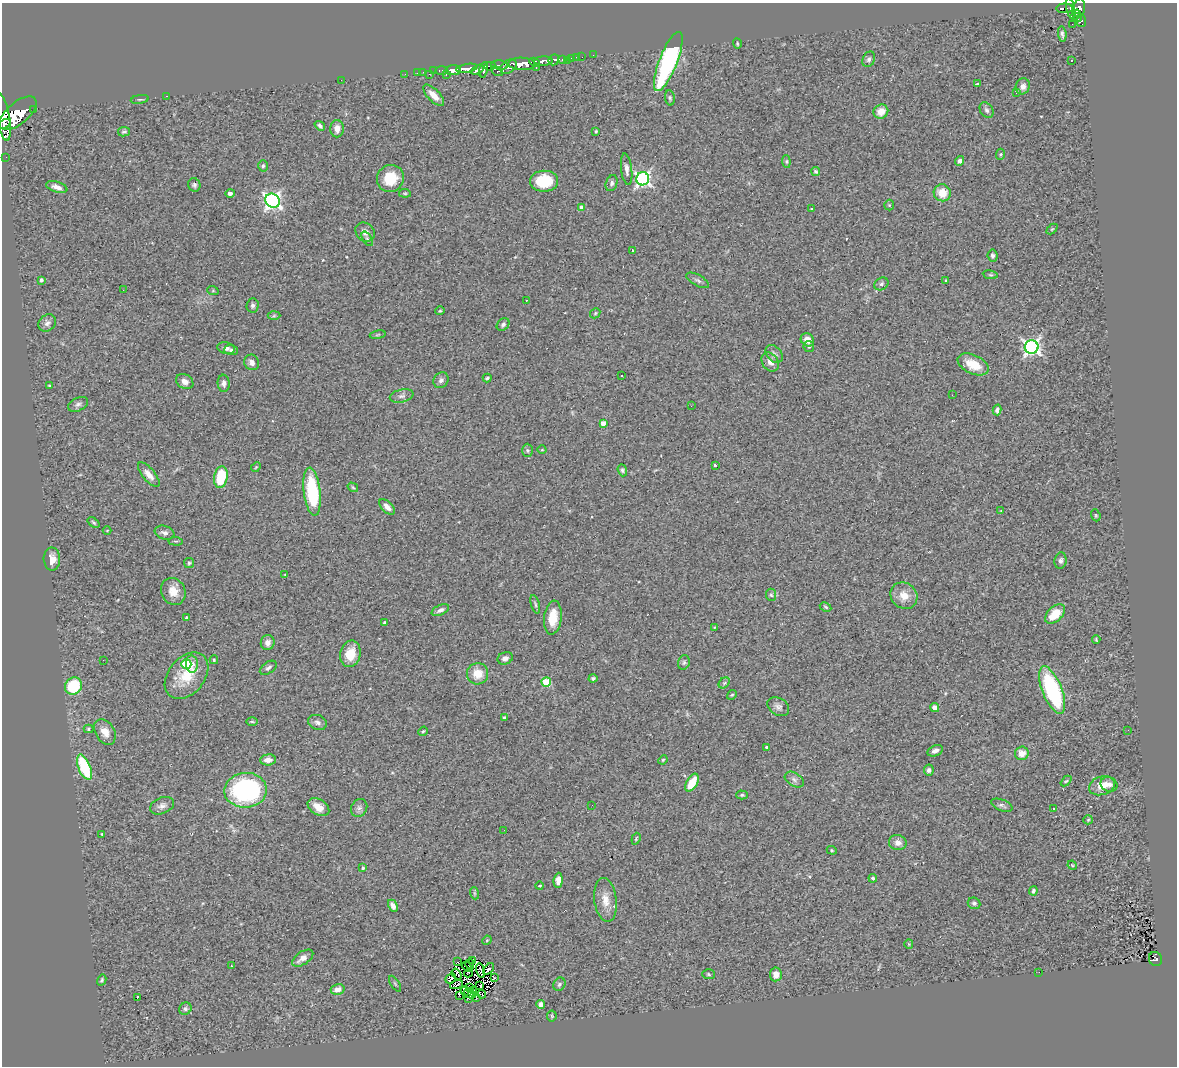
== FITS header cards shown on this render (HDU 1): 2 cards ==
NAXIS1  =                 1175
NAXIS2  =                 1064

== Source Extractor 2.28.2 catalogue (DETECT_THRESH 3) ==
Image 1175 x 1064 px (HDU 1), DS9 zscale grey, 1 PNG px = 1 image px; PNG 1179 x 1068 px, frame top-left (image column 1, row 1064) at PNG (2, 3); each listed source drawn as its Kron ellipse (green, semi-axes under 4 px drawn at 4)
Background 1.04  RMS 0.1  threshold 0.31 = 3 sigma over >= 5 px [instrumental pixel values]
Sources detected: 254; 7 with non-positive FLUX_AUTO (blend fragments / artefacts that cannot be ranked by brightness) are neither listed nor drawn; the other 247 listed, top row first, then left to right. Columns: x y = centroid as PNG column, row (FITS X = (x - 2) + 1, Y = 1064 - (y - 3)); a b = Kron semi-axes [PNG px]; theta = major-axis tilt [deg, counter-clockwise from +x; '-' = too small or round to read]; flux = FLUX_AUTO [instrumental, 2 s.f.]
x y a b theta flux
1065 8 8 4 1 150
1079 8 9 6 83 680
1071 9 11 3 -77 260
1076 15 6 3 55 190
1078 17 4 3 - 190
1081 21 6 5 - 65
1072 24 2 2 - 13
1062 34 7 3 -83 15
737 44 5 3 - 8
593 55 2 2 - 8.1
576 57 2 2 - 4.5
582 57 2 2 - 9.6
571 58 3 2 - 50
562 59 3 3 - 140
869 59 8 6 63 18
554 60 5 5 - 230
567 60 2 2 - 15
1071 60 2 2 - 4.7
543 61 9 4 3 1300
668 61 31 9 68 1100
534 62 5 3 - 640
522 64 13 6 -2 2400
500 65 8 4 -5 420
490 66 5 4 - 800
508 66 9 6 34 1100
467 68 11 4 10 1700
536 68 3 2 - 20
453 70 8 5 5 970
477 70 7 3 28 650
484 70 8 4 78 550
434 71 2 2 - 3.5
442 71 6 3 1 36
497 71 6 4 -28 210
423 72 3 2 - 17
417 73 2 2 - 12
405 74 2 2 - 4.9
429 74 3 2 - 19
446 74 3 2 - 20
341 80 2 2 - 15
977 84 4 3 - 10
1023 86 8 7 - 36
1016 92 3 2 - 13
434 95 13 6 -45 65
167 96 3 2 - 110
670 98 7 5 -80 13
140 99 9 3 9 9
33 110 3 3 - 83
987 110 8 6 -57 18
881 112 7 7 - 72
18 113 22 11 40 5500
3 117 24 6 -80 3600
4 124 7 4 24 1000
320 126 6 3 -36 15
337 129 8 7 - 48
596 131 3 2 - 7.1
124 132 6 4 10 12
1001 154 6 4 88 9.2
6 157 2 2 - 8.3
786 161 6 4 -84 9.4
960 161 5 4 - 23
263 166 6 4 86 10
627 169 16 5 -83 36
816 171 4 4 - 5.9
390 178 14 13 - 210
643 179 6 6 - 1700
544 181 14 10 0 240
612 183 8 5 69 18
194 185 7 6 - 16
57 187 11 5 -17 41
230 193 4 4 - 30
405 193 6 4 -7 8.5
942 193 9 8 - 110
273 201 7 6 - 2300
889 205 5 5 - 9
582 208 4 4 - 59
812 209 4 4 - 6.3
1052 229 6 4 44 8.9
365 232 10 8 -40 37
367 239 8 4 -57 12
632 250 3 2 - 7.6
992 256 6 5 - 16
990 275 7 4 -9 9.3
41 280 3 3 - 11
698 280 12 5 -29 20
946 280 3 2 - 6.1
881 284 7 6 - 17
123 290 2 2 - 50
213 291 6 4 -18 7.2
527 300 3 2 - 30
253 305 7 6 - 20
440 311 5 4 - 7.6
595 313 6 4 47 9.4
274 316 6 4 2 8.4
47 323 9 8 - 29
503 324 7 5 44 18
378 335 8 4 9 8.9
807 340 7 6 - 60
809 346 5 5 - 12
1032 347 7 7 - 2100
226 348 9 5 -12 29
231 350 6 5 - 15
774 354 10 7 -48 25
252 362 8 7 - 31
770 362 10 7 -56 39
973 364 16 9 -25 150
621 375 3 2 - 8.9
487 378 4 2 - 10
441 380 8 7 - 26
185 382 9 7 -32 37
224 383 8 6 -85 27
49 385 4 2 - 5.8
952 395 2 2 - 3.1
402 396 12 6 14 24
78 404 11 6 25 23
691 406 3 2 - 6.4
997 410 5 4 - 23
603 423 4 4 - 45
527 450 6 5 - 13
542 450 4 3 - 5.8
715 465 3 3 - 14
256 467 5 4 - 7.2
622 470 6 4 -70 13
149 474 15 6 -50 54
221 477 11 7 79 260
353 487 5 4 - 7.6
312 492 24 8 -83 490
387 507 9 5 -45 42
1001 511 3 2 - 4.4
1096 515 6 4 -69 9.3
94 522 6 4 -37 12
107 530 4 3 - 5.1
165 533 10 6 -18 25
176 541 7 2 -5 8.1
52 559 11 8 -87 59
1060 561 8 6 81 22
189 563 5 5 - 12
285 574 4 2 - 4.4
173 591 14 12 -60 83
771 595 6 5 - 13
904 596 14 12 -42 94
535 604 9 3 -74 12
826 607 6 4 -28 9.5
440 610 9 5 25 28
1055 614 12 7 43 140
186 617 3 2 - 8.1
553 618 17 8 84 140
385 623 3 3 - 15
715 627 3 2 - 6
1096 639 4 3 - 7.9
268 643 7 7 - 39
350 654 13 10 76 120
505 658 8 6 22 30
103 660 2 2 - 3.2
214 660 4 3 - 9.4
684 662 7 5 75 14
186 664 5 5 - 400
192 664 8 6 -85 41
268 668 9 5 34 21
478 674 11 10 - 100
186 676 26 18 50 230
593 678 4 4 - 14
546 682 5 5 - 300
724 683 6 4 44 13
73 686 9 8 - 290
1052 690 25 10 -68 680
732 695 5 4 - 8.4
778 707 11 8 -31 31
935 708 5 4 - 46
504 717 3 3 - 14
252 722 5 3 - 8
317 722 9 7 -22 26
89 729 5 4 - 9.3
1128 730 2 2 - 6.6
423 731 5 4 - 8.7
105 732 14 9 -58 69
766 747 4 3 - 11
935 751 8 5 22 29
1022 753 7 6 - 68
268 760 8 5 4 44
663 760 5 4 - 7.4
84 767 13 6 -68 410
929 770 5 5 - 21
794 780 10 6 -32 27
1066 781 6 3 43 8.5
692 783 10 5 60 150
1109 784 8 7 - 32
1102 786 13 9 17 86
245 790 21 17 4 1000
742 795 6 4 -1 12
592 805 2 2 - 3.2
1002 805 11 5 -21 19
162 806 12 8 23 35
318 807 12 7 -31 78
359 808 9 8 - 24
1054 809 3 3 - 19
1088 820 5 4 - 8.6
504 830 3 2 - 5.7
102 834 4 3 - 7.2
636 839 6 3 70 7.9
898 843 9 7 -12 47
832 850 5 4 - 9.4
1072 865 5 3 - 6.5
363 868 3 3 - 11
873 878 4 4 - 20
558 880 7 4 85 39
540 886 4 2 - 7.1
1033 891 4 3 - 12
474 893 6 4 -71 9.1
605 900 22 11 -83 97
974 903 6 5 - 17
393 906 6 4 -63 33
487 940 5 4 - 7.6
909 944 5 4 - 7.8
303 958 12 6 34 46
1155 959 7 6 - 180
473 961 2 2 - 3.7
457 962 2 2 - 3.7
470 965 5 3 - 1.3
231 966 3 2 - 5.3
467 967 6 2 -41 14
489 969 6 3 45 20
481 970 7 2 -75 3.4
1039 972 2 2 - 11
469 973 5 2 - 18
457 974 6 3 -50 0.66
709 974 6 5 - 11
776 974 7 6 - 48
450 978 6 4 42 17
494 978 3 2 - 9.8
102 980 6 3 60 10
395 984 9 3 -57 11
559 984 7 5 55 16
457 985 6 3 15 24
480 985 4 2 - 1.2
470 987 3 2 - 0.23
338 989 7 5 14 55
474 990 3 2 - 2.6
465 991 5 3 - 6.3
470 994 6 2 -27 7.2
481 994 4 2 - 5.8
460 996 2 2 - 5.4
137 997 3 2 - 40
477 997 4 2 - 5.4
468 998 3 2 - 3.5
541 1004 4 4 - 31
185 1009 6 6 - 15
552 1016 5 5 - 9.8
At the frame edge (FLAGS 8, measured only in part): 1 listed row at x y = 3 117
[7 non-positive-flux detections neither listed nor drawn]